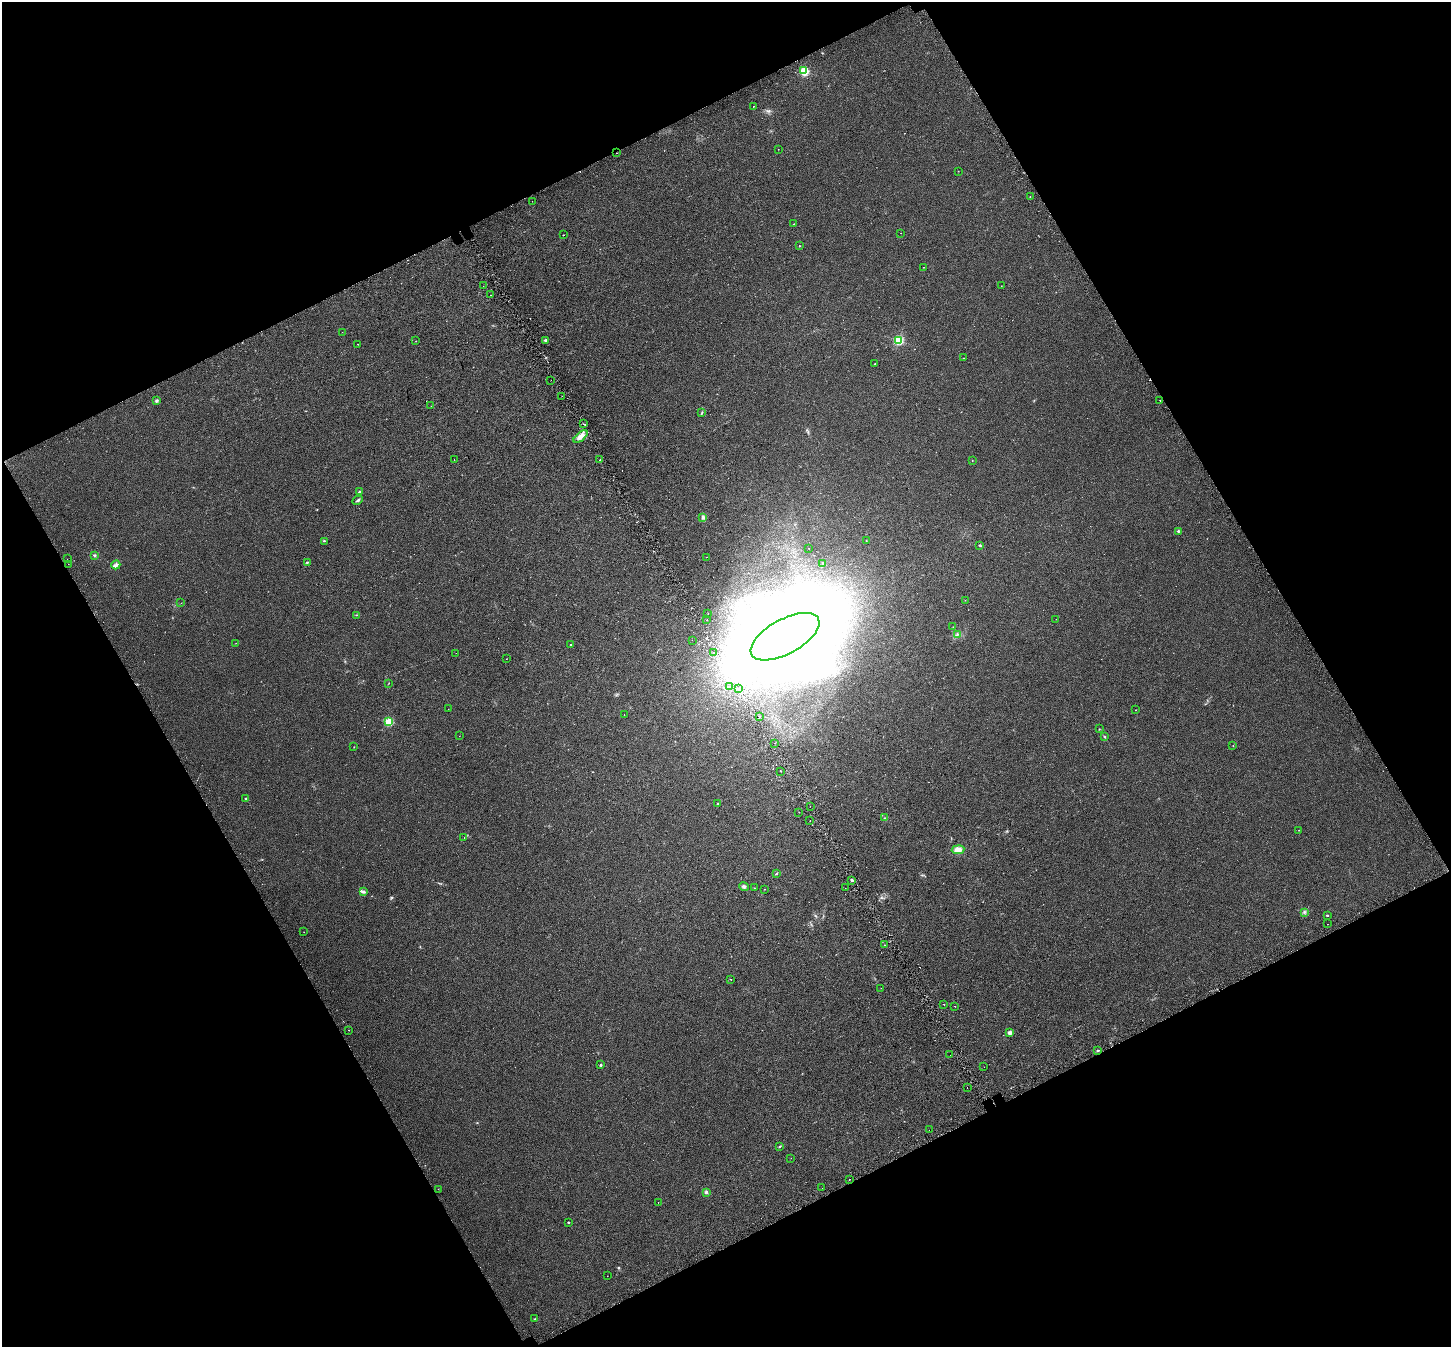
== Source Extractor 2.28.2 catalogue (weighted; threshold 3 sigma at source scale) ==
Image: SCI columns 59-5854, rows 184-5560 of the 5917 x 5803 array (HDU 1 of 3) = the unmasked area's bounding box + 8 px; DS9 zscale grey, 4 x 4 block average (1 PNG px = mean of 4 x 4 image px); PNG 1453 x 1349 px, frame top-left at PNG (2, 2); each listed source drawn as its Kron ellipse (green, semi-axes under 4 px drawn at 4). Shown black and unused: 46% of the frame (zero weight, under 2 of 3 exposures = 4% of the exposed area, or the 3 px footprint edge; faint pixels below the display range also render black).
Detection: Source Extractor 2.28.2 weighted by HDU 2 'WHT'. Background 0.0439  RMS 0.01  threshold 0.047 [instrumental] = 3 sigma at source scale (4.5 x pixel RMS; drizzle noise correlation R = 1.50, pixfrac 1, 0.0396/0.0396 arcsec/px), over >= 5 px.
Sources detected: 141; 1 too faint to see at this stretch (4 x 4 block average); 5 inside a brighter object's white glare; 13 cosmic-ray / hot-pixel residue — neither listed nor drawn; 1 coinciding with a brighter row at this scale — not listed separately; the other 121 listed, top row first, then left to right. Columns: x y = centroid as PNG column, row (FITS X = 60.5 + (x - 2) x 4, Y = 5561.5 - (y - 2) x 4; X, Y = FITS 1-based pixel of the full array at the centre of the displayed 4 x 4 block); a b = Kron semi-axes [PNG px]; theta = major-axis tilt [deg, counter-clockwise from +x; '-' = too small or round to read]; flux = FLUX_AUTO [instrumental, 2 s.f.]
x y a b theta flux
804 71 2 2 - 300
753 106 2 2 - 7.7
778 149 2 2 - 1.7
616 153 2 2 - 14
958 171 2 2 - 1.3
1030 197 2 2 - 1.5
532 201 2 2 - 1.1
794 224 2 2 - 2.8
901 233 2 2 - 0.91
563 235 2 2 - 3.1
800 246 2 2 - 3.4
923 267 2 2 - 1.7
483 286 2 2 - 6.5
1001 286 2 2 - 1.3
491 295 2 2 - 6
342 332 2 2 - 1.4
545 340 4 2 - 6.4
898 340 2 2 - 630
416 341 2 2 - 1.2
358 344 2 2 - 1.5
964 358 2 2 - 1.2
875 364 2 2 - 2.5
551 380 2 2 - 0.94
562 396 2 2 - 1.1
1160 400 2 2 - 4.9
157 401 3 3 - 9.5
431 406 2 2 - 1.5
702 412 2 2 - 2.9
583 424 2 2 - 5.2
581 437 8 4 39 36
454 459 2 2 - 7.3
600 460 2 2 - 8.9
972 461 2 2 - 1.7
360 492 3 3 - 6.9
358 500 5 2 - 8.7
703 517 3 3 - 9.6
1178 531 2 2 - 15
324 541 3 2 - 3.3
866 541 2 2 - 2.2
980 546 3 2 - 6
809 548 2 2 - 1.4
94 555 3 2 - 5.6
706 557 2 2 - 1.2
67 559 2 2 - 2.8
307 562 2 2 - 5
822 563 2 2 - 2.7
68 564 2 2 - 1.5
116 565 4 3 - 20
965 600 2 2 - 1.6
181 603 2 2 - 1.6
708 613 2 2 - 3
356 615 2 2 - 2.6
1056 619 2 2 - 0.83
707 620 2 2 - 1.6
953 627 2 2 - 1.5
957 634 3 2 - 5.2
785 637 38 17 29 20000
692 640 2 2 - 1
236 643 2 2 - 1.3
571 645 2 2 - 4.9
713 652 2 2 - 41
456 653 2 2 - 2.9
506 659 2 2 - 1.2
389 683 2 2 - 1.8
729 686 2 2 - 4
738 689 2 2 - 3.7
448 709 2 2 - 0.82
1136 710 2 2 - 2.1
624 715 2 2 - 1.3
759 716 2 2 - 1.9
389 722 2 2 - 420
1099 729 2 2 - 2.7
459 736 2 2 - 0.83
1104 736 3 2 - 3.9
774 743 2 2 - 1.3
1233 746 2 2 - 2.1
354 747 2 2 - 2
781 771 2 2 - 5.2
246 799 2 2 - 19
718 804 2 2 - 5.8
810 806 2 2 - 1.8
799 812 2 2 - 5.1
884 818 2 2 - 2.3
810 820 2 2 - 3.6
1299 830 2 2 - 1.1
464 837 2 2 - 3
958 850 6 4 10 44
776 873 3 2 - 5.1
852 880 3 2 - 7
744 886 5 3 - 12
754 888 2 2 - 1.8
845 888 2 2 - 1.6
764 889 2 2 - 1.5
363 891 3 3 - 8.8
1304 912 2 2 - 3.3
1327 915 2 2 - 13
1328 924 2 2 - 6.2
304 932 2 2 - 1.2
884 945 2 2 - 6.1
730 979 2 2 - 9.5
881 988 2 2 - 1.5
944 1004 2 2 - 8.8
955 1006 2 2 - 28
349 1030 2 2 - 6.7
1010 1033 2 2 - 60
1098 1050 3 2 - 4.5
950 1055 2 2 - 1.6
601 1065 2 2 - 14
984 1067 2 2 - 1.9
967 1087 2 2 - 7.4
929 1130 2 2 - 8
780 1146 3 2 - 5.3
791 1158 2 2 - 1.4
849 1180 2 2 - 12
822 1188 2 2 - 2.3
438 1189 2 2 - 3
706 1192 3 2 - 11
658 1202 2 2 - 1.2
568 1222 2 2 - 9
607 1276 2 2 - 3
535 1319 4 2 - 5.7
Overlapping masked pixels (flux is a lower limit): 1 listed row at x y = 616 153
Diffuse or blended objects may show on this block-average render without a row.